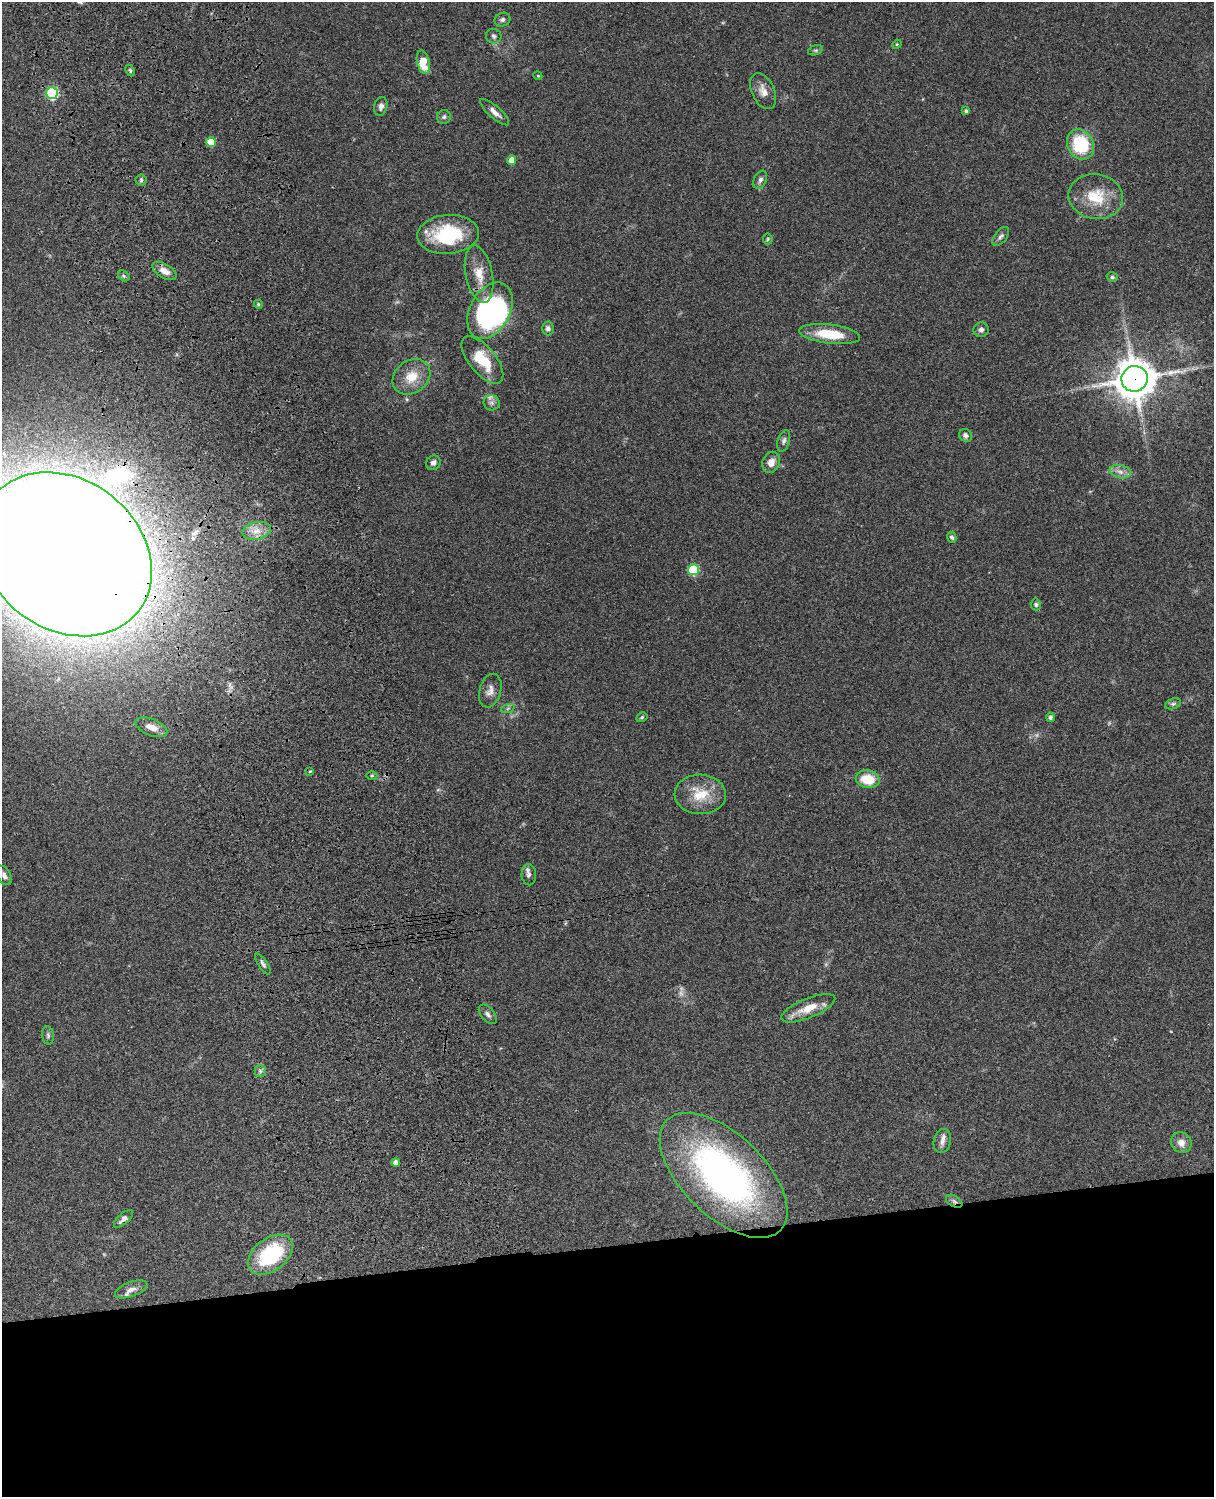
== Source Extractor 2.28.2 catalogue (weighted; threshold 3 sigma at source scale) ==
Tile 11 of 4 x 3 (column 3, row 3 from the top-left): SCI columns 2545-3756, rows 278-1772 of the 5087 x 4927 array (HDU 1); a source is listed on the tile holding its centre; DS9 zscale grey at full resolution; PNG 1216 x 1499 px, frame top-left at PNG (2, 2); each listed source drawn as its Kron ellipse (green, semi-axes under 4 px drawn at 4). Shown black and unused: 17% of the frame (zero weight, under 3 of 4 exposures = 6% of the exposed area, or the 3 px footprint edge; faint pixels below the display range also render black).
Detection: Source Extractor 2.28.2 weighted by HDU 2 'WHT'; one run over the whole footprint, this tile lists its part. Background 0.103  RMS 0.0065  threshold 0.0292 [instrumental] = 3 sigma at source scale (4.5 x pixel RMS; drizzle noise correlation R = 1.50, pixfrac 1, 0.05/0.05 arcsec/px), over >= 5 px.
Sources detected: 75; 2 too faint to see at this stretch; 1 inside a brighter object's white glare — neither listed nor drawn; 2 inside a brighter listed object's ellipse — not listed separately; the other 70 listed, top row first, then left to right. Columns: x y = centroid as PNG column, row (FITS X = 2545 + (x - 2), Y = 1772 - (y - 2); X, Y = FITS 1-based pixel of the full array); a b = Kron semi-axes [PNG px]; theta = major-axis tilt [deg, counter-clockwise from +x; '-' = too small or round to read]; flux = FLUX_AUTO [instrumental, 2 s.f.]
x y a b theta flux
502 20 8 6 24 1.7
494 36 8 7 - 1.8
897 44 5 4 - 0.63
815 50 8 5 17 1.2
423 62 12 6 -78 13
130 71 6 4 -63 1.1
538 76 4 3 - 0.55
763 91 19 11 -65 6.2
52 93 6 6 - 65
381 106 9 6 75 2.7
966 111 4 4 - 1.3
495 112 18 6 -42 4.3
444 117 7 7 - 1.6
211 142 5 5 - 15
1080 144 16 13 -61 35
512 160 5 4 - 6.8
141 180 5 5 - 1.2
760 180 9 6 65 2.2
1096 197 27 22 -9 21
448 234 31 19 5 42
1001 236 11 6 52 2
768 239 5 5 - 0.9
164 271 13 7 -31 5.2
479 274 29 13 -78 12
124 276 6 4 -46 1
1112 277 6 4 -15 1.3
258 304 4 4 - 1
490 311 30 20 62 100
548 328 7 6 - 2.1
981 330 7 7 - 2
830 334 30 9 -7 21
482 360 28 13 -51 20
411 377 20 16 38 13
1135 379 13 12 - 1700
491 403 8 7 - 2.1
965 435 7 6 - 2.3
784 441 11 6 74 2
771 462 11 8 66 4.9
433 463 7 6 - 2.6
1120 472 11 6 -11 3.5
257 531 14 8 12 6.4
952 537 5 4 - 1.3
65 554 93 75 -38 5100
693 570 5 5 - 37
1036 604 6 5 - 1.2
490 691 17 10 74 4.8
1173 704 8 5 20 1.4
508 708 7 4 19 1.2
642 717 6 4 29 0.96
1050 717 5 4 - 1.7
151 727 17 8 -22 6.6
310 771 4 3 - 0.56
372 776 5 3 - 0.77
868 779 12 8 -10 16
700 794 26 20 -3 18
4 875 10 6 -60 2.5
529 875 10 7 -88 2.5
263 964 12 4 -57 1.9
808 1008 29 9 22 12
488 1014 11 6 -50 2.3
48 1035 9 5 -83 1.5
260 1071 5 5 - 1.3
942 1141 12 8 77 3.6
1181 1143 11 9 -47 5.1
396 1163 4 4 - 3.2
724 1175 79 41 -44 230
954 1201 9 5 -30 1.9
123 1219 12 5 42 2.9
270 1255 25 16 37 51
131 1289 17 7 20 4.2
Overlapping masked pixels (flux is a lower limit): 3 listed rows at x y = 1135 379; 65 554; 954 1201
Isophote crosses this tile's border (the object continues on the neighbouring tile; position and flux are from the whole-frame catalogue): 1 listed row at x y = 65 554